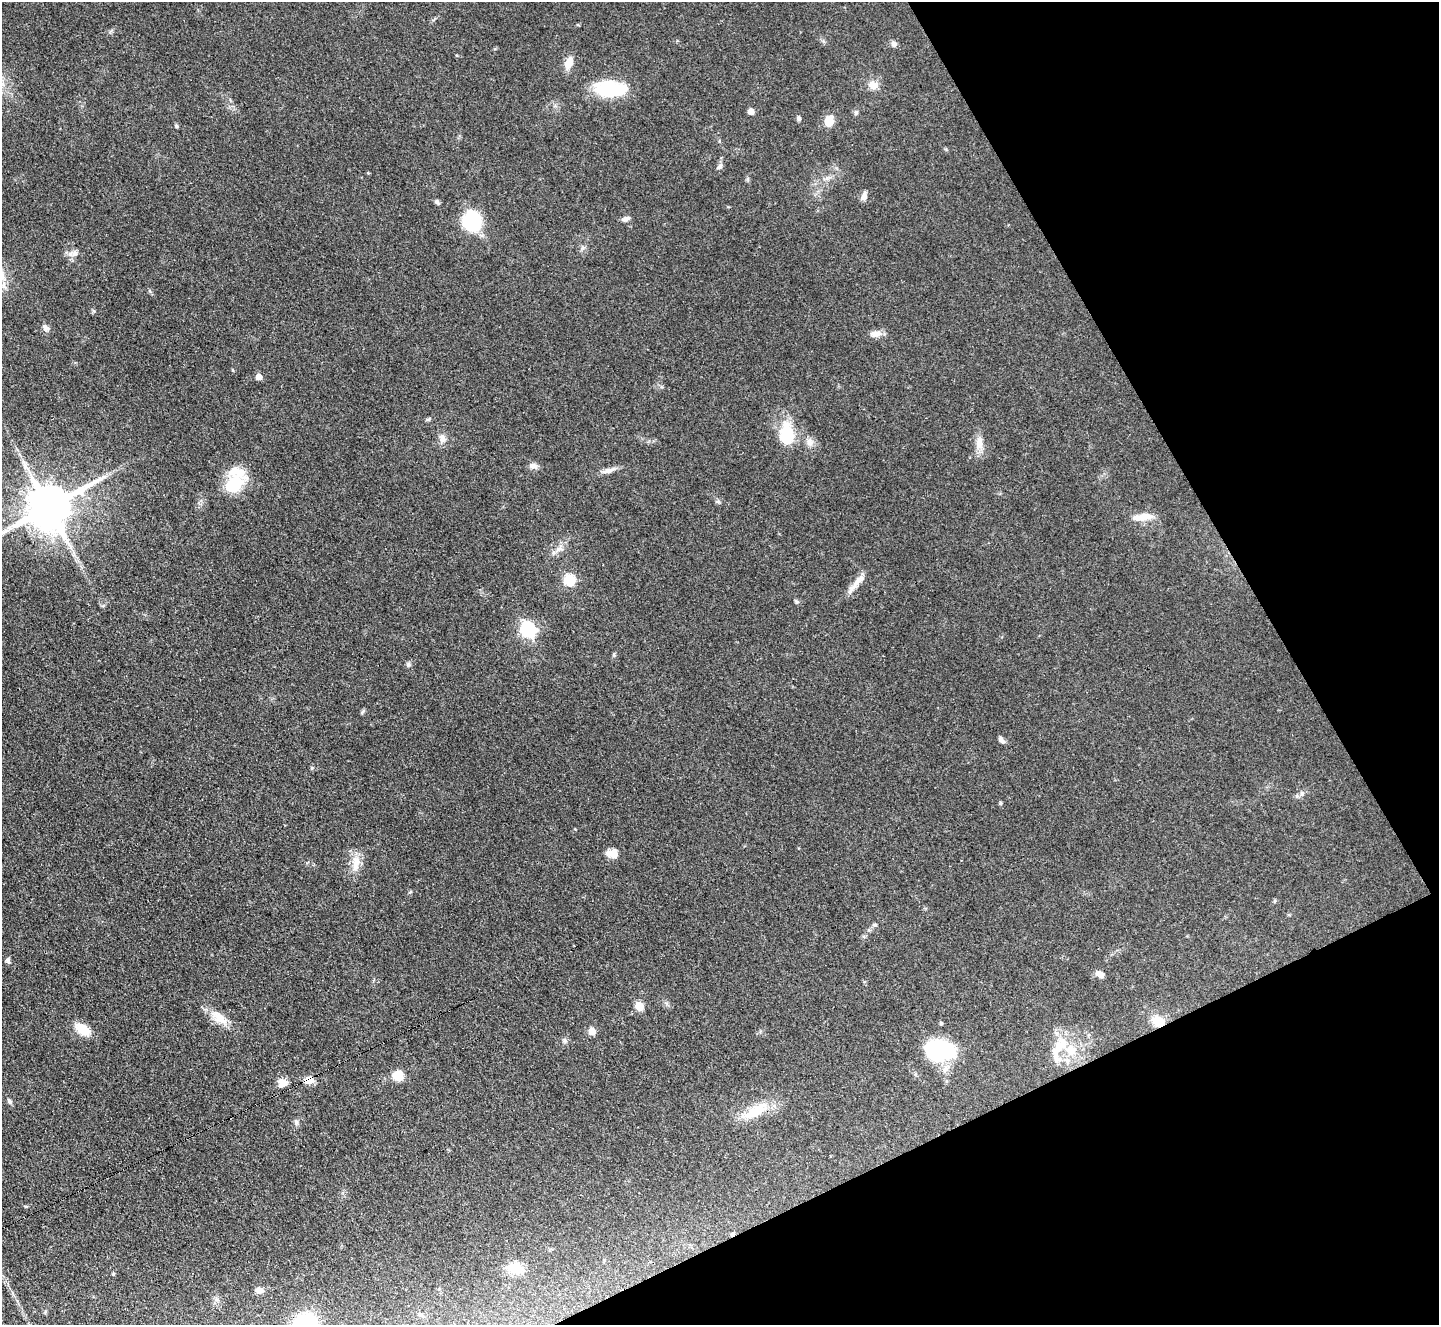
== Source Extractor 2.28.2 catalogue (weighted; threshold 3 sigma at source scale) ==
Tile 12 of 4 x 4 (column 4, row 3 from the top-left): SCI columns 4313-5749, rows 1616-2938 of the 5752 x 5743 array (HDU 1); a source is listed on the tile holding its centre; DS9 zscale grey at full resolution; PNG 1441 x 1327 px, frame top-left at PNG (2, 2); no overlay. Shown black and unused: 23% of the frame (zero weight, under 3 of 4 exposures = <1% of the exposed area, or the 3 px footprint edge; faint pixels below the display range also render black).
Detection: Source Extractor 2.28.2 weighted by HDU 2 'WHT'; one run over the whole footprint, this tile lists its part. Background 0.0851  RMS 0.0062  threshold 0.028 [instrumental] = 3 sigma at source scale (4.5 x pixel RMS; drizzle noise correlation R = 1.50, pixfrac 1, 0.05/0.05 arcsec/px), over >= 5 px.
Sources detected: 70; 1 inside a brighter object's white glare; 1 cosmic-ray / hot-pixel residue — not listed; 3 inside a brighter listed object's ellipse — not listed separately; the other 65 listed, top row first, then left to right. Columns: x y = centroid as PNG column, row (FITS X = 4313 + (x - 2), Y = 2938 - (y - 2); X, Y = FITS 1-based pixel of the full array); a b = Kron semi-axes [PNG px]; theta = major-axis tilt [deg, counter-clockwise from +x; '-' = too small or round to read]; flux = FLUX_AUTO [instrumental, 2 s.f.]
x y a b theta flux
894 44 8 7 - 2.2
569 62 15 8 65 6.8
873 85 13 11 -47 4.9
610 89 33 15 -2 39
751 111 5 5 - 7.1
856 113 7 5 89 1.2
799 118 6 5 - 1.4
829 121 10 7 75 10
176 126 6 4 -88 0.79
720 166 8 6 60 2.1
864 196 9 6 64 3.6
437 202 7 5 -44 1.3
626 219 10 6 16 2.1
472 221 22 21 - 30
73 254 16 7 17 3.5
46 328 11 7 -52 2.4
876 334 17 8 3 4.2
259 377 5 5 - 6
428 419 6 5 - 0.91
788 432 34 15 -74 18
443 438 10 9 - 3.7
810 442 11 9 -49 3.7
979 442 17 10 90 6.2
534 466 12 7 -20 2.9
608 470 21 6 15 4
234 485 26 18 40 23
718 501 7 4 -1 1
49 507 14 12 32 2700
1142 517 27 9 7 8.5
559 549 11 6 24 3.2
569 580 6 6 - 48
858 581 24 8 44 6
528 629 7 6 - 150
614 655 6 4 -80 0.84
408 665 7 6 - 1.4
1001 740 10 5 -50 2.2
312 768 5 5 - 0.83
1297 796 6 5 - 1.3
1001 803 5 4 - 1.1
612 853 15 11 -9 5.3
356 863 24 10 86 8.4
1274 901 5 3 - 0.72
874 925 8 4 0 0.98
8 961 7 5 -70 1.7
1099 974 10 6 -24 4
639 1006 5 5 - 19
219 1018 25 12 -36 11
1158 1021 12 10 -27 11
941 1023 5 4 - 0.93
82 1029 16 10 -31 13
592 1031 5 5 - 11
565 1041 8 6 -45 1.5
1058 1048 34 13 48 16
939 1051 33 22 -7 48
398 1076 9 9 - 13
309 1080 11 9 0 5.2
283 1083 13 10 -11 4.8
9 1101 8 5 -56 1.5
755 1111 38 15 30 18
296 1122 8 6 -73 1.5
515 1268 15 11 -19 12
113 1274 4 4 - 0.8
259 1290 9 6 -15 3.6
45 1312 6 3 73 0.72
420 1314 5 5 - 0.92
Overlapping masked pixels (flux is a lower limit): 2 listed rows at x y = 1158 1021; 309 1080
Isophote crosses this tile's border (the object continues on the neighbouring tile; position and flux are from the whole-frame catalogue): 1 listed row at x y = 49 507
Unlisted compact peaks at least as high as the median listed source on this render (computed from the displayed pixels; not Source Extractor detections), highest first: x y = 796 602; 363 711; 94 311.